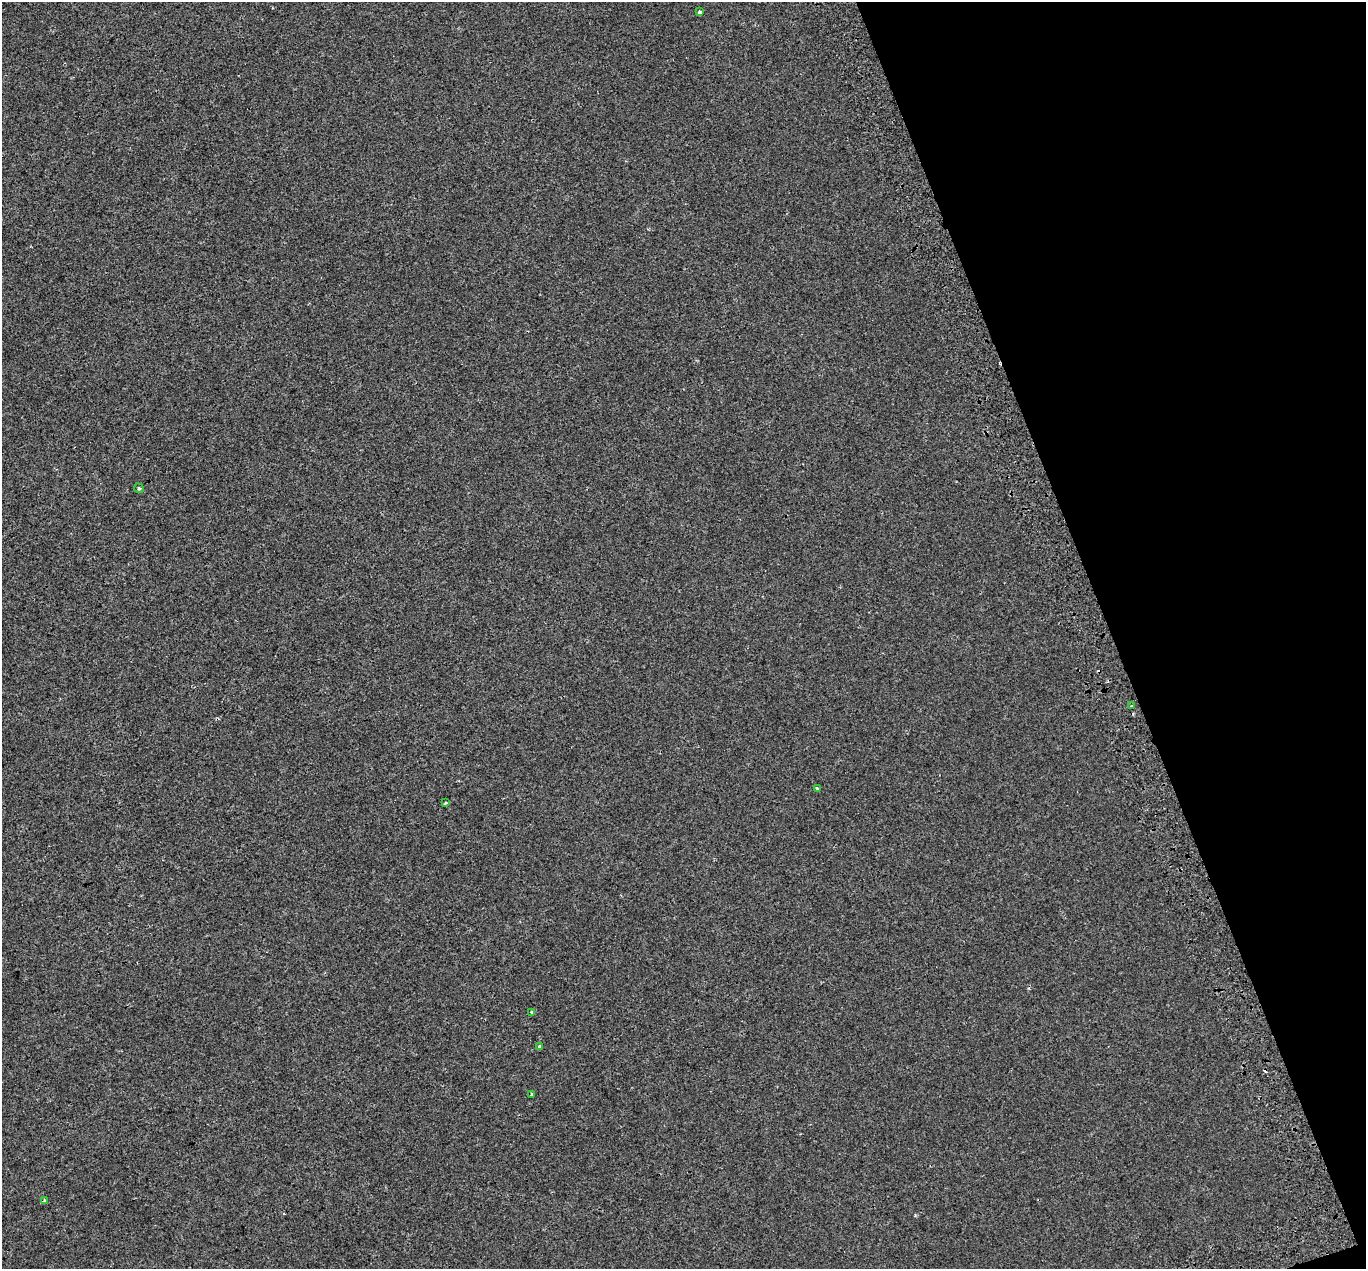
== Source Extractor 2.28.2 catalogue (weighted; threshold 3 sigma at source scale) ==
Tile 12 of 4 x 4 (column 4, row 3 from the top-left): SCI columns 4153-5516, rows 1413-2679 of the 5607 x 5418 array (HDU 1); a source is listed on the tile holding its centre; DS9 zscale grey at full resolution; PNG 1368 x 1271 px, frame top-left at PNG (2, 2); each listed source drawn as its Kron ellipse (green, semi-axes under 4 px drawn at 4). Shown black and unused: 19% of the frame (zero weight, under 2 of 3 exposures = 5% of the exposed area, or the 3 px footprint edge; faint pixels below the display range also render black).
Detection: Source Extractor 2.28.2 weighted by HDU 2 'WHT'; one run over the whole footprint, this tile lists its part. Background 0.00107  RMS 0.0036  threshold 0.0161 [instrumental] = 3 sigma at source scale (4.5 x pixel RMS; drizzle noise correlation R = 1.50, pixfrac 1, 0.0396/0.0396 arcsec/px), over >= 5 px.
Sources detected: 12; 3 cosmic-ray / hot-pixel residue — neither listed nor drawn; the other 9 listed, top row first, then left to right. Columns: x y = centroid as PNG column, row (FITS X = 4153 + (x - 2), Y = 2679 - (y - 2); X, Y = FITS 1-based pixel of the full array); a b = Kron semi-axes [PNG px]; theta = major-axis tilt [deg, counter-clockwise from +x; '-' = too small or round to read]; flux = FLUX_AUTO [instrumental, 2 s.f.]
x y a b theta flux
700 12 4 3 - 0.97
139 488 5 4 - 0.51
1132 706 3 3 - 1.7
817 789 3 2 - 0.47
445 803 4 3 - 0.5
532 1012 4 3 - 2.3
540 1047 4 4 - 1.5
532 1094 3 3 - 1.2
44 1201 3 3 - 1.3